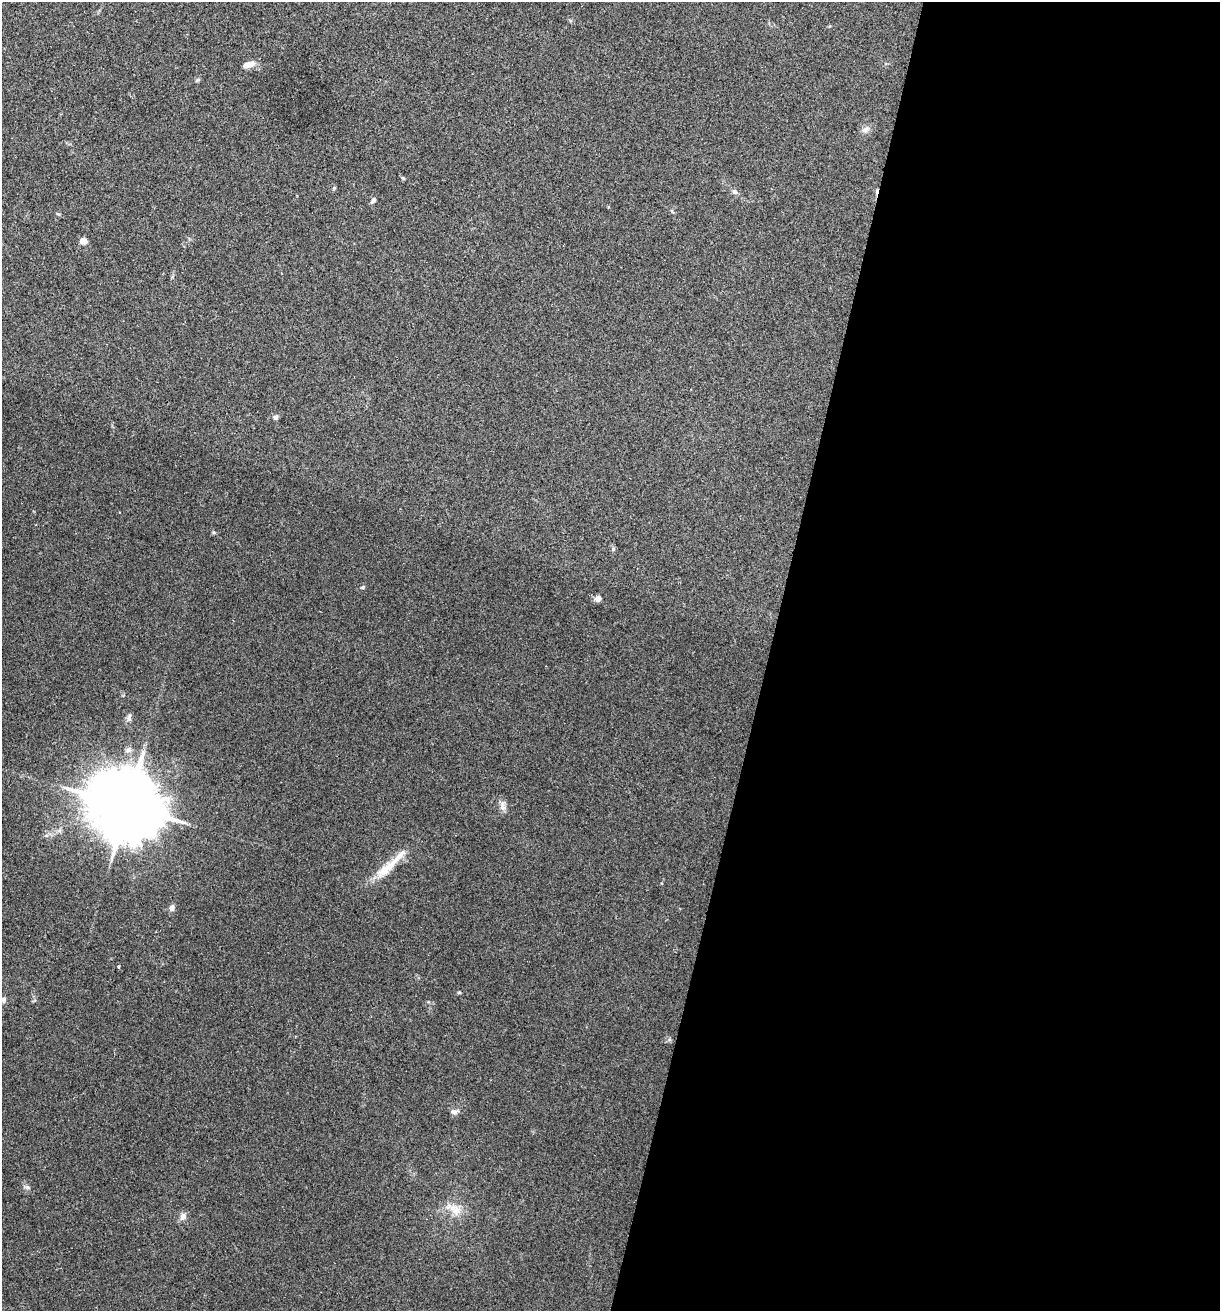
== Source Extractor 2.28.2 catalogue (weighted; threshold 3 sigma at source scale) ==
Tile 12 of 4 x 4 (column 4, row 3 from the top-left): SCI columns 3784-5001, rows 1313-2621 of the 5257 x 5239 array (HDU 1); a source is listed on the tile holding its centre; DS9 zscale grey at full resolution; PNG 1222 x 1313 px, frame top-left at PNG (2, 2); no overlay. Shown black and unused: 37% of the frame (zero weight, under 2 of 3 exposures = <1% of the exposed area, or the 3 px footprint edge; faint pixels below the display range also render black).
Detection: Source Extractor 2.28.2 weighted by HDU 2 'WHT'; one run over the whole footprint, this tile lists its part. Background 0.0851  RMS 0.0082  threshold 0.0369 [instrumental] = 3 sigma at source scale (4.5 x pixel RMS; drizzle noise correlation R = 1.50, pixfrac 1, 0.05/0.05 arcsec/px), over >= 5 px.
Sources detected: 27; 1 cosmic-ray / hot-pixel residue — not listed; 1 inside a brighter listed object's ellipse — not listed separately; the other 25 listed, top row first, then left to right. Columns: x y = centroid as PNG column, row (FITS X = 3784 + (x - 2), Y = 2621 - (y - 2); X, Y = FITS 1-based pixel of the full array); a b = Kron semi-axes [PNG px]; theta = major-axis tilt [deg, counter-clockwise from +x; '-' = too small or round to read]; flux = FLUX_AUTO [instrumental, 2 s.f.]
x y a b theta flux
249 64 14 7 16 7.4
197 80 7 3 36 1
866 129 11 8 27 3.9
403 178 5 4 - 0.87
334 188 5 4 - 0.87
734 191 7 6 - 2.9
373 200 7 5 61 2.3
83 241 7 6 - 5.7
276 417 7 6 - 1.8
613 549 6 5 - 1.3
363 587 7 4 27 1.2
598 599 8 7 - 3.1
129 718 11 6 83 2.6
128 750 9 6 28 2.6
127 806 21 17 -26 9300
502 806 13 7 -85 4.1
386 869 35 11 39 19
172 908 8 6 68 3.2
118 966 3 3 - 1.5
459 992 5 3 - 0.8
4 1000 7 5 79 2.1
454 1112 10 7 1 2.9
28 1187 8 5 -26 2.1
455 1210 19 12 -49 11
183 1217 9 8 - 4.1